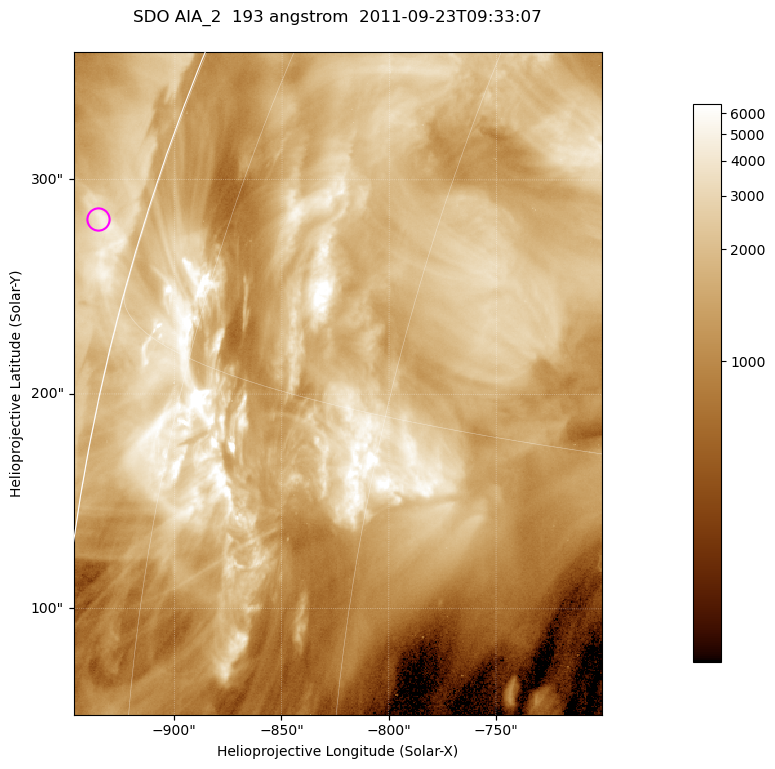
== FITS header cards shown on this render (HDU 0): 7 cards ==
TELESCOP= 'SDO     '           /
INSTRUME= 'AIA_2   '           /
WAVELNTH=                  193 /
WAVEUNIT= 'angstrom'           /
DATE-OBS= '2011-09-23T09:33:07.84' /
CTYPE1  = 'HPLN-TAN'           /
CTYPE2  = 'HPLT-TAN'           /

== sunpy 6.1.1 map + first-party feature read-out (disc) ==
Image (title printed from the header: SDO AIA_2  193 angstrom  2011-09-23T09:33:07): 410 x 514 px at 0.601 arcsec/px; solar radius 956 arcsec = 1591 px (partial field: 2.4% of the solar disc is inside the frame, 92% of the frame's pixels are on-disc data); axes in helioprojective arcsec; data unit not stated in the header (colour bar unlabelled)
Pointing: header CRPIX1/2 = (2043.81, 2047.21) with CRVAL1/2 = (0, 0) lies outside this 410 x 514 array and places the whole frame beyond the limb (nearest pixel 1.41 R_sun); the SolarSoft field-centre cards XCEN/YCEN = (-823.9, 205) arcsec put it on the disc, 1311 arcsec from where CRPIX/CRVAL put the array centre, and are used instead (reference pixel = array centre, CRVAL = XCEN/YCEN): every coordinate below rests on XCEN/YCEN
Orientation: roll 0.0565 deg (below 1 deg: not rotated)
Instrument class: DISC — disc imager (sunpy class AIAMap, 193 A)
Bright regions (active regions / flare kernels): reference = the on-disc median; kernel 3 px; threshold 5 sigma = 4272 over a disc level ~1506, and >= 1.15x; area >= 210 px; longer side >= 5 px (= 3 arcsec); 0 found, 0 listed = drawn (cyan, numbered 1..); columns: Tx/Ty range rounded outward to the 2 arcsec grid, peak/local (2 s.f.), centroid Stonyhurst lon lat
Off-limb structures (1.02-1.3 R_sun): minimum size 105 px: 1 found; the strongest spans PA ~75 deg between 1.02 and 1.03 R_sun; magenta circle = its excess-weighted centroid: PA ~75 deg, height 1.02 R_sun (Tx ~-936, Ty ~282 arcsec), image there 1.9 x the reference